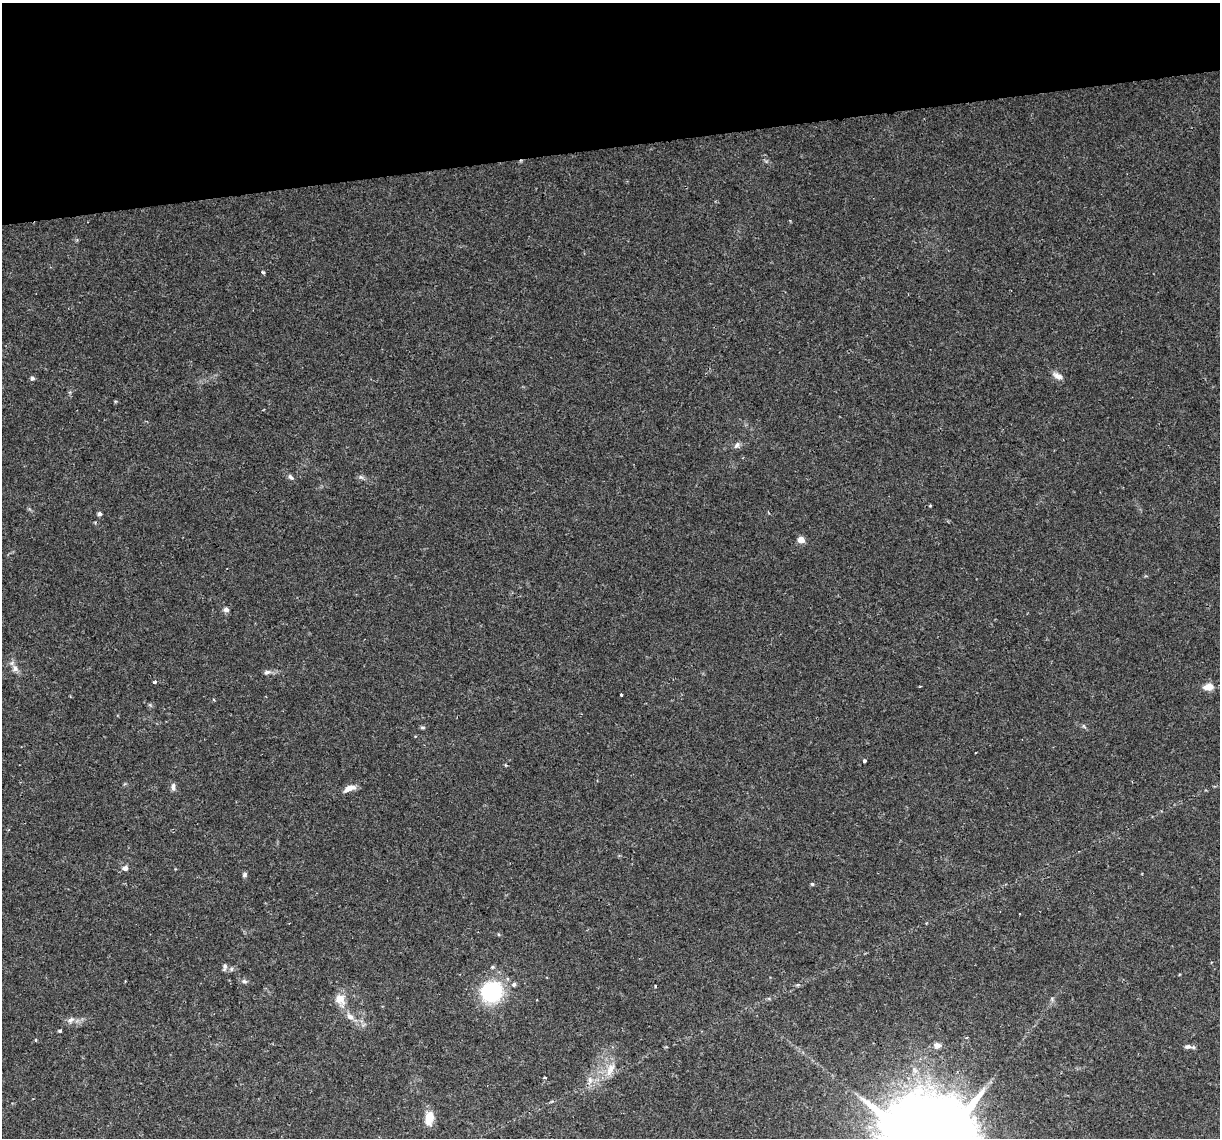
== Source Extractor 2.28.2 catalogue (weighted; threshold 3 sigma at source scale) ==
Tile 3 of 4 x 4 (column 3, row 1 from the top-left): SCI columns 2437-3654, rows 3483-4618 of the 4872 x 4645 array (HDU 1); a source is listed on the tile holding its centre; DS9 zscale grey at full resolution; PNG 1222 x 1140 px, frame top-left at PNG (2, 3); no overlay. Shown black and unused: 13% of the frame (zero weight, under 2 of 3 exposures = <1% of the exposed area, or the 3 px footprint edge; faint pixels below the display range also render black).
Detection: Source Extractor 2.28.2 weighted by HDU 2 'WHT'; one run over the whole footprint, this tile lists its part. Background 0.0435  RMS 0.0031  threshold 0.0139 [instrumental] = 3 sigma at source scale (4.5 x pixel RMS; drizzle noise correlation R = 1.50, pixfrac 1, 0.0396/0.0396 arcsec/px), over >= 5 px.
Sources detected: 40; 1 cosmic-ray / hot-pixel residue — not listed; the other 39 listed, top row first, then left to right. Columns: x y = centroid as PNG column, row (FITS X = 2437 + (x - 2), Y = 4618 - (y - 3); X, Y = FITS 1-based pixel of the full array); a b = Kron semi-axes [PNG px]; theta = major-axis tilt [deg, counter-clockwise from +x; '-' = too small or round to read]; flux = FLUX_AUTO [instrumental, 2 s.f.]
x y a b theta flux
263 273 4 3 - 0.59
1057 376 14 7 -29 1.7
32 378 6 5 - 0.61
115 401 5 3 - 0.32
737 445 10 6 57 1
291 477 9 5 -46 0.79
361 477 8 4 -35 0.65
99 514 5 5 - 0.83
801 540 6 6 - 2.6
226 610 7 5 -6 1
15 669 10 9 - 1.5
267 672 8 6 14 0.9
154 682 4 3 - 0.69
1208 687 12 8 8 2.8
621 695 3 3 - 0.73
214 700 4 3 - 0.31
422 727 8 4 0 0.43
975 753 2 2 - 0.27
865 761 3 3 - 1.5
173 787 10 5 89 0.99
349 788 15 7 20 2.3
125 868 7 6 - 1.2
244 875 6 5 - 0.67
812 884 5 4 - 0.46
225 967 10 5 77 0.83
244 981 8 5 -14 0.76
514 984 5 5 - 0.73
492 992 17 16 - 29
340 999 14 12 -37 3.5
350 1016 9 7 -27 1.6
71 1020 10 6 33 1.2
60 1031 3 3 - 0.77
36 1040 4 3 - 0.33
937 1045 10 8 6 1.3
1187 1047 9 6 2 1.1
610 1069 22 10 65 4
545 1077 3 3 - 0.87
590 1080 12 7 85 1.8
429 1118 13 8 83 6